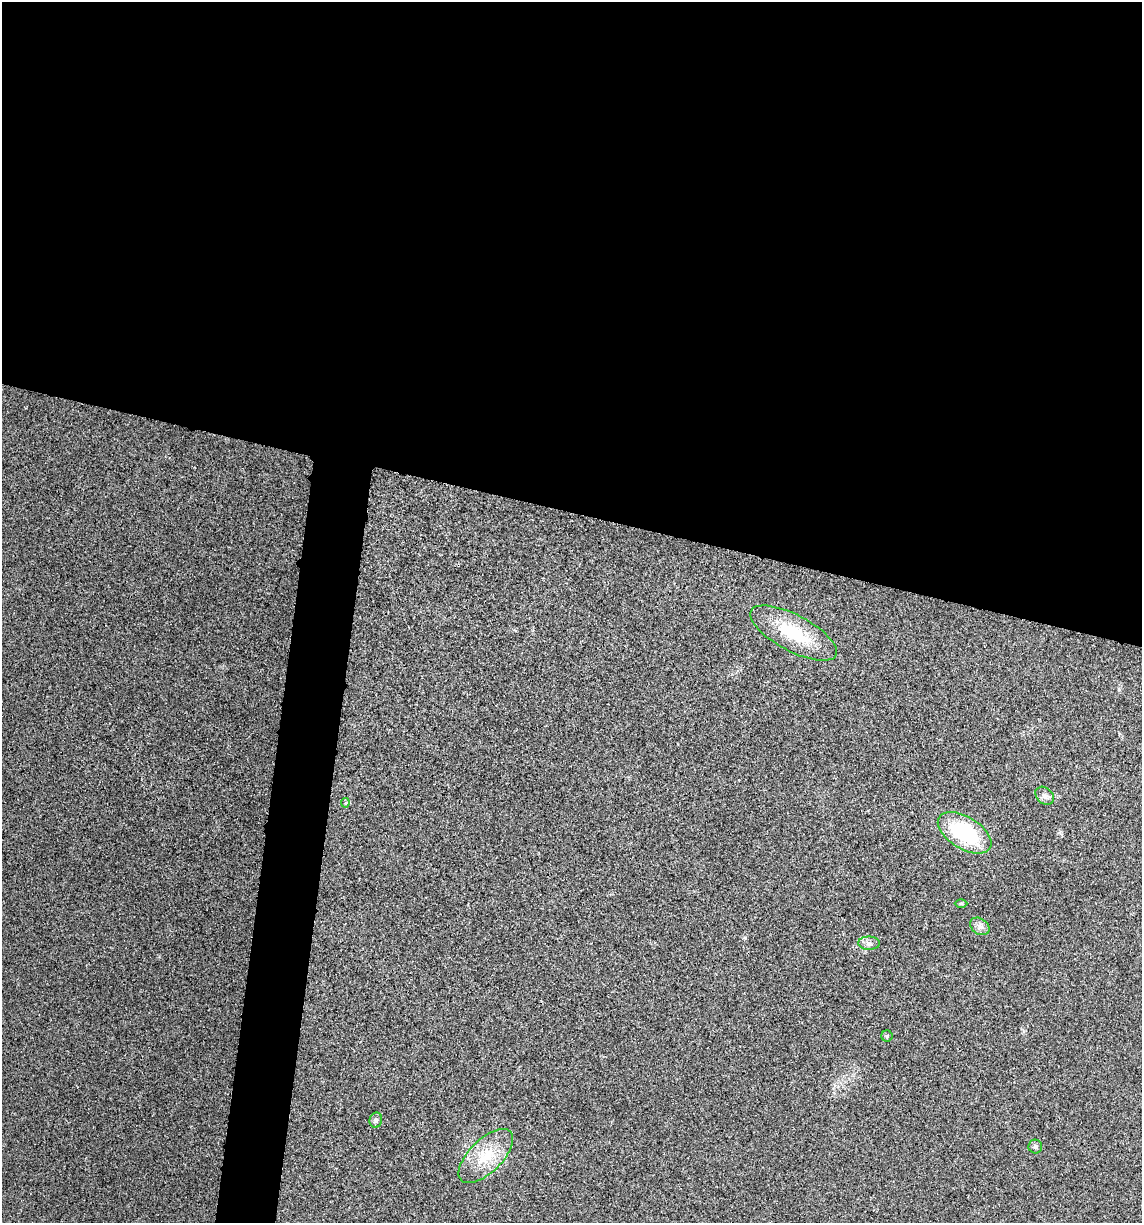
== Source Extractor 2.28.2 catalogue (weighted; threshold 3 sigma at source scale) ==
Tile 3 of 4 x 4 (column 3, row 1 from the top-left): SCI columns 2398-3537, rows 3672-4892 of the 4914 x 4897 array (HDU 1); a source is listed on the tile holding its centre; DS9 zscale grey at full resolution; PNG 1144 x 1225 px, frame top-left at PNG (2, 2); each listed source drawn as its Kron ellipse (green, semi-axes under 4 px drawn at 4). Shown black and unused: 45% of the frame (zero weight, under 3 of 4 exposures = <1% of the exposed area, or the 3 px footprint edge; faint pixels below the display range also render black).
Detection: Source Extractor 2.28.2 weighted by HDU 2 'WHT'; one run over the whole footprint, this tile lists its part. Background 0.0202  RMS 0.0059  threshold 0.0265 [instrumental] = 3 sigma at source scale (4.5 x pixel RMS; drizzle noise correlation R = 1.50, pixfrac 1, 0.05/0.05 arcsec/px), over >= 5 px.
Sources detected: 11; all 11 listed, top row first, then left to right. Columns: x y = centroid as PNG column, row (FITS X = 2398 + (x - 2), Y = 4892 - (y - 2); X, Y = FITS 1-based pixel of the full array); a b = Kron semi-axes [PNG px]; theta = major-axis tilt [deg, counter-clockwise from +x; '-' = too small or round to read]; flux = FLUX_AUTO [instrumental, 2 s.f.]
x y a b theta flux
793 633 48 18 -28 31
1045 796 10 8 -42 2.5
345 803 4 4 - 0.7
965 833 30 16 -31 49
961 903 6 4 -1 0.79
980 926 10 7 -34 2.7
869 943 11 6 -2 2.5
887 1036 5 5 - 0.94
376 1120 7 6 - 1.5
1035 1146 7 7 - 1.3
486 1156 35 16 45 19
Unlisted compact peaks at least as high as the median listed source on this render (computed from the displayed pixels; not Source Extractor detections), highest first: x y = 745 938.